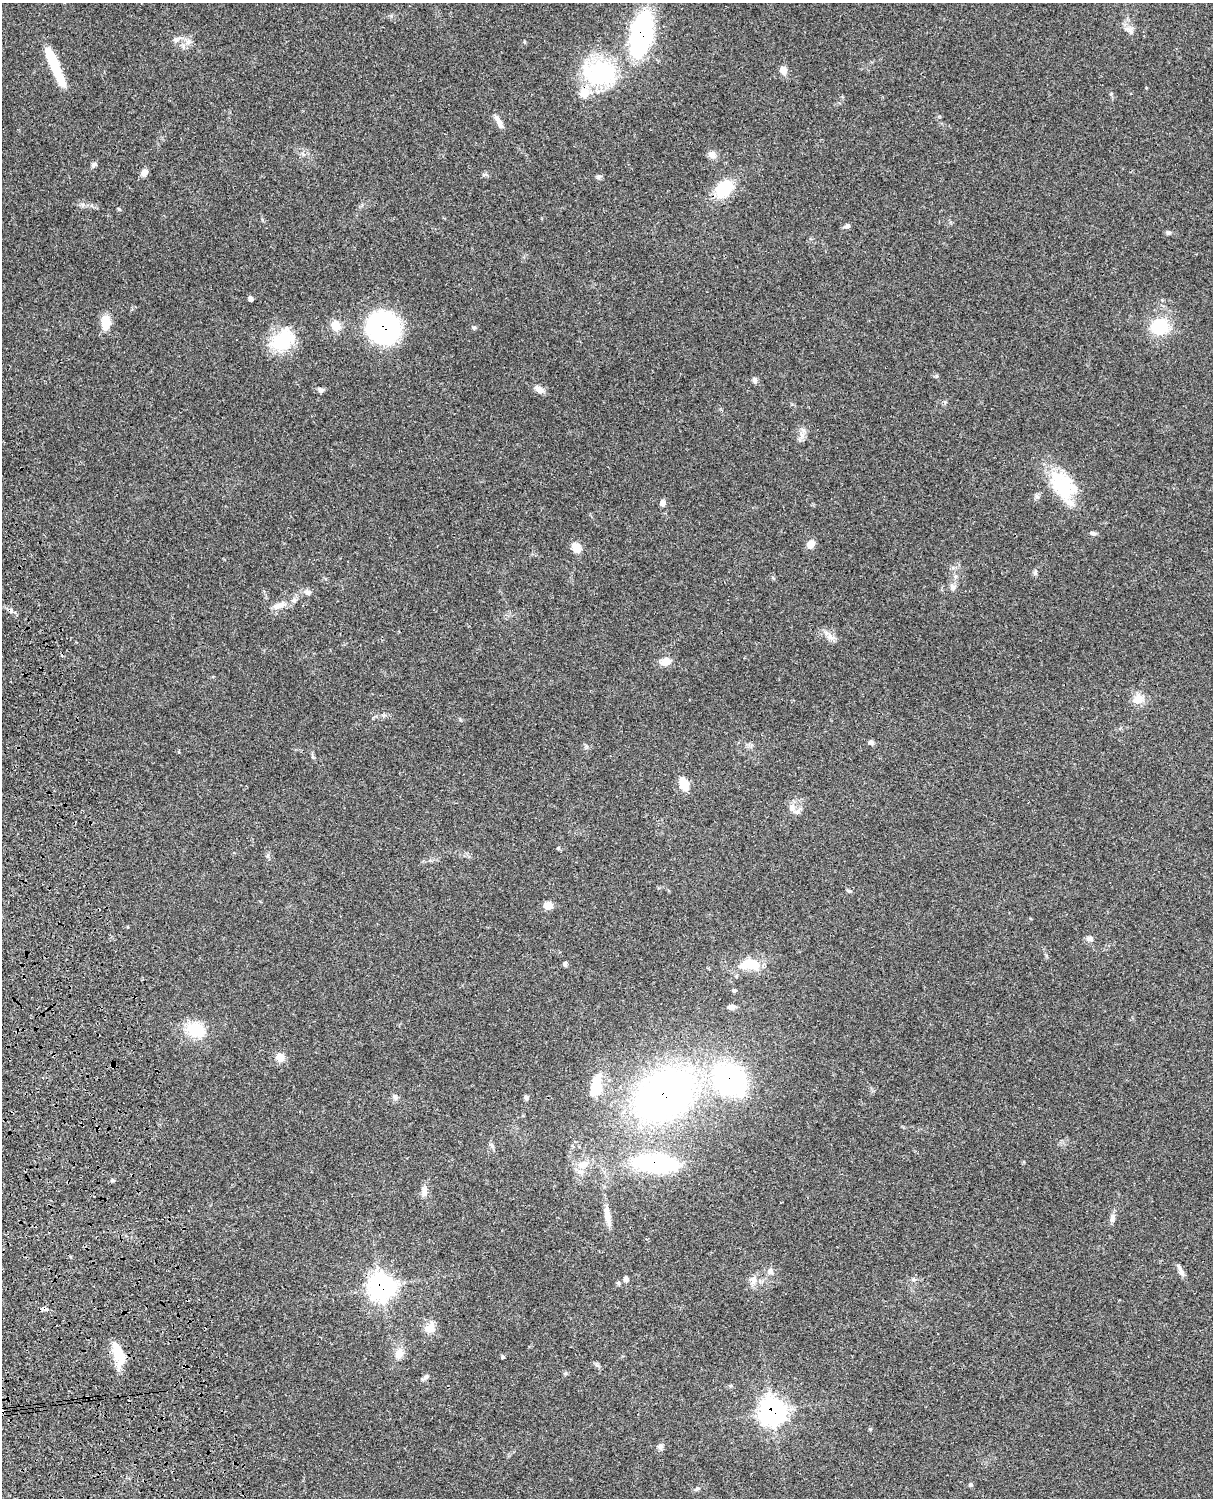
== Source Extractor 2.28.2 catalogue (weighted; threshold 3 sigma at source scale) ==
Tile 7 of 4 x 3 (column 3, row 2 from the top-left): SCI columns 2546-3756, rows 1771-3266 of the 5086 x 4925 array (HDU 1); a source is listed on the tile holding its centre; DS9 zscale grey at full resolution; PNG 1215 x 1500 px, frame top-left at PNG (2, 3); no overlay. Shown black and unused: <1% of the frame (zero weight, under 3 of 4 exposures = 6% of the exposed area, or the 3 px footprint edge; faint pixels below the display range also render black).
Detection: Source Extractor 2.28.2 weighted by HDU 2 'WHT'; one run over the whole footprint, this tile lists its part. Background 0.0982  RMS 0.0063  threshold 0.0284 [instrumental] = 3 sigma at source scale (4.5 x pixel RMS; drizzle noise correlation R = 1.50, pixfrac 1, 0.05/0.05 arcsec/px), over >= 5 px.
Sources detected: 84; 2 cosmic-ray / hot-pixel residue — not listed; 4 inside a brighter listed object's ellipse — not listed separately; the other 78 listed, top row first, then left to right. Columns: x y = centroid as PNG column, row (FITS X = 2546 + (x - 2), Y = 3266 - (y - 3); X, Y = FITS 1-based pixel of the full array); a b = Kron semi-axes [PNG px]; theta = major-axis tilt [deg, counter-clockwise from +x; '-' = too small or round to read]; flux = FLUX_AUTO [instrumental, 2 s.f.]
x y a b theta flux
1130 30 14 8 -37 3.5
641 34 31 14 78 140
176 39 8 7 - 2.1
54 65 40 8 -67 29
783 70 10 9 - 3.6
600 73 46 33 1 58
499 122 20 5 -61 3.8
712 154 10 8 -44 3.6
94 165 8 5 41 1.5
144 173 9 7 58 2.8
724 189 23 15 42 22
119 209 6 3 -45 0.71
847 226 9 5 8 1.6
1168 233 7 5 14 1.2
250 298 5 5 - 1.7
106 322 15 8 90 12
336 325 12 9 -68 7.9
1160 327 17 15 8 26
383 328 21 20 - 160
474 328 5 5 - 0.87
283 340 31 21 43 28
755 380 7 6 - 1.8
539 389 11 7 -31 4.4
320 390 9 6 -30 1.6
803 430 7 4 -19 1.5
1062 485 40 25 -51 37
662 503 7 6 - 2.8
1093 533 7 5 -27 1.5
811 544 9 7 51 5.2
576 547 11 9 -65 6.6
1035 573 6 5 - 1.1
952 587 10 6 -39 2.1
308 592 10 7 4 2.4
279 606 19 8 17 5.7
830 636 13 6 -54 3.3
665 661 13 9 12 6
1139 699 13 12 - 7
871 743 7 6 - 1.7
684 784 16 10 -69 8.7
791 808 10 8 -76 2.9
558 848 5 4 - 0.79
268 856 8 4 -89 1.2
849 891 6 4 -42 0.87
548 905 10 9 - 4.7
1089 939 9 7 11 1.9
565 964 7 4 -85 1.2
750 964 25 13 -4 16
734 991 5 5 - 0.85
731 1007 9 6 0 2.6
196 1030 25 18 -23 19
280 1057 11 9 -62 5.3
730 1080 28 25 -51 110
596 1086 26 12 79 17
665 1095 51 36 33 310
395 1097 8 5 84 1.5
526 1097 7 6 - 1.3
492 1146 8 4 -59 1.4
656 1163 35 13 -6 100
583 1164 17 10 20 7.1
424 1192 14 7 86 3.7
607 1216 31 7 -80 6.9
1112 1218 11 6 85 2.4
1179 1267 14 5 -65 2.6
770 1271 9 8 - 2.6
626 1279 6 6 - 2.1
754 1279 11 8 -90 3.7
618 1283 6 5 - 0.96
381 1287 10 10 - 380
430 1328 16 11 60 6.3
118 1352 29 11 -73 14
399 1353 13 10 66 5.7
503 1357 5 4 - 0.76
425 1377 10 6 33 1.8
772 1411 10 10 - 390
3 1412 4 3 - 1.3
660 1447 8 7 - 1.9
971 1484 5 5 - 1
697 1489 9 4 27 1.2
Overlapping masked pixels (flux is a lower limit): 8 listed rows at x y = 641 34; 383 328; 730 1080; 665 1095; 656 1163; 381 1287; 772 1411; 3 1412
Isophote crosses this tile's border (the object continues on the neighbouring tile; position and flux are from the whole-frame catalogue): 1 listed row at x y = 3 1412
Unlisted compact peaks at least as high as the median listed source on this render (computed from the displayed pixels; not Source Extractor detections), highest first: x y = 598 177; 870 1429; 112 1180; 936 376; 566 1373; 83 204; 1111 94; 597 1365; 800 440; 1046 955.